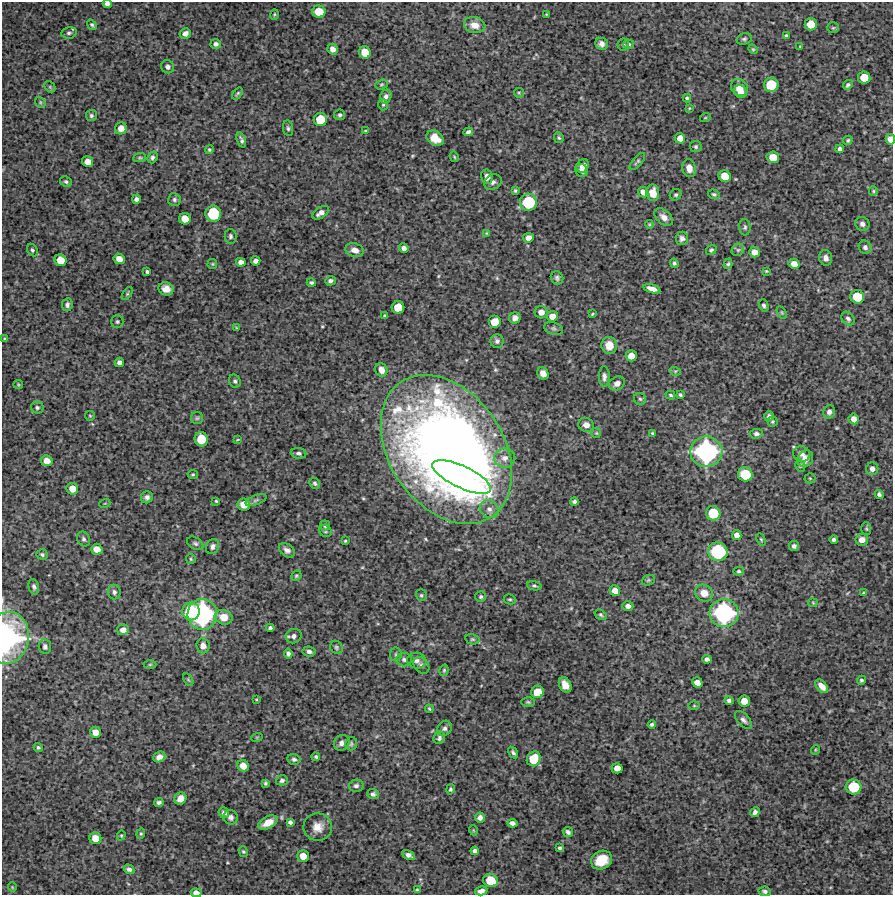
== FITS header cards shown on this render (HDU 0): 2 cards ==
NAXIS1  =                  891 /Length X axis
NAXIS2  =                  893 /Length Y axis

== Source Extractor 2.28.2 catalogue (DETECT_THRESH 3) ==
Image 891 x 893 px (HDU 0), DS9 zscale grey, 1 PNG px = 1 image px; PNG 895 x 897 px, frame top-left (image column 1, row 893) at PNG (2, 2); each listed source drawn as its Kron ellipse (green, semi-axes under 4 px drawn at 4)
Background 4120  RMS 220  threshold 656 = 3 sigma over >= 5 px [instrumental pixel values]
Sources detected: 292; all 292 listed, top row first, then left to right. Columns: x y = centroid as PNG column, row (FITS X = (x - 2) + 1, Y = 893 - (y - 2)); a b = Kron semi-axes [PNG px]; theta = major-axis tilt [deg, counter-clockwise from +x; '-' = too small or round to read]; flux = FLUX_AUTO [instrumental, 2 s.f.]
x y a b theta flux
107 4 4 4 - 5.0e+04
319 12 6 6 - 2.9e+05
274 14 5 3 - 1.6e+04
546 14 3 2 - 1.1e+04
811 24 6 6 - 2.3e+05
92 25 6 4 -53 2.6e+04
475 25 11 8 -11 1.4e+05
833 28 6 5 - 2.4e+04
69 33 8 5 9 3.7e+04
185 34 6 5 - 5.9e+04
786 36 4 3 - 1.9e+04
744 39 8 5 20 3.0e+04
216 44 5 5 - 5.1e+04
602 44 6 6 - 6.3e+04
623 44 6 6 - 2.9e+04
629 44 5 4 - 1.9e+04
800 47 4 2 - 1.1e+04
333 49 5 5 - 7.4e+04
753 49 5 4 - 1.7e+04
365 52 6 6 - 2.2e+05
168 67 7 6 - 5.4e+04
864 77 6 6 - 2.4e+05
381 84 6 5 - 2.1e+04
771 85 7 7 - 4.1e+05
848 85 5 4 - 3.2e+04
50 87 6 4 -47 2.4e+04
739 88 9 8 - 1.0e+05
740 92 7 6 - 1.1e+05
237 93 7 3 53 2.2e+04
519 93 5 4 - 1.9e+04
386 97 7 5 65 5.5e+04
687 98 4 3 - 2.7e+04
40 102 6 4 -48 2.1e+04
383 105 5 5 - 2.1e+04
689 108 4 3 - 1.2e+04
340 115 5 5 - 2.9e+04
91 116 5 5 - 3.2e+04
705 118 5 3 - 1.5e+04
320 119 7 6 - 3.2e+05
121 128 6 6 - 1.2e+05
288 128 8 5 -82 3.3e+04
365 131 4 3 - 1.5e+04
468 132 5 4 - 4.0e+04
435 138 9 7 -34 2.3e+05
559 138 5 5 - 2.4e+04
680 138 5 5 - 1.1e+05
890 139 5 4 - 1.1e+05
241 140 8 3 -71 3.7e+04
848 140 5 4 - 2.3e+04
696 147 6 5 - 2.9e+04
209 149 4 4 - 1.8e+04
840 149 4 4 - 4.5e+04
152 157 6 4 69 3.2e+04
454 157 5 4 - 1.7e+04
773 157 6 5 - 2.0e+05
140 158 6 4 6 2.1e+04
88 162 5 5 - 1.2e+05
637 162 10 4 49 3.1e+04
583 166 7 6 - 1.1e+05
689 168 9 6 -77 9.3e+04
581 170 6 6 - 5.2e+04
725 176 6 6 - 2.1e+05
487 177 7 6 - 7.5e+04
66 182 6 5 - 2.7e+04
493 182 9 7 25 5.6e+04
515 191 4 3 - 2.1e+04
873 191 5 4 - 1.9e+04
643 192 5 4 - 8.1e+04
653 193 8 6 -87 1.5e+05
714 194 6 4 -18 2.6e+04
676 195 6 5 - 2.7e+04
136 199 4 4 - 4.8e+04
174 200 6 6 - 3.5e+04
528 202 8 8 - 7.1e+05
321 213 9 5 35 8.3e+04
213 214 8 8 - 6.0e+05
664 217 11 7 -42 8.6e+04
185 219 6 5 - 1.6e+05
649 224 4 4 - 1.5e+04
862 224 7 6 - 5.4e+04
745 227 8 5 -88 3.2e+04
486 233 4 4 - 1.4e+04
230 236 7 6 - 3.3e+04
528 238 5 5 - 8.8e+04
682 238 6 6 - 5.5e+04
865 247 7 6 - 4.5e+04
404 248 5 4 - 6.1e+04
32 250 6 5 - 3.1e+04
355 250 9 6 -18 1.1e+05
711 250 6 5 - 2.7e+04
738 250 7 5 43 3.4e+04
754 252 5 5 - 1.2e+05
826 258 8 6 -72 6.6e+04
119 259 5 5 - 1.1e+05
60 260 6 5 - 2.2e+05
256 261 4 4 - 6.2e+04
241 262 5 4 - 7.2e+04
674 263 5 4 - 2.6e+04
212 264 5 5 - 1.7e+04
728 264 5 4 - 2.5e+04
794 264 5 5 - 1.0e+05
766 271 3 3 - 1.4e+04
147 272 3 3 - 2.8e+04
557 278 7 6 - 3.9e+04
330 281 5 4 - 4.8e+04
311 283 4 3 - 2.6e+04
166 289 7 6 - 1.2e+05
652 289 8 4 -16 9.3e+04
127 294 7 4 54 2.1e+04
857 297 7 6 - 3.3e+05
67 305 6 5 - 4.1e+04
764 305 6 4 -73 2.7e+04
398 307 6 6 - 2.7e+05
541 312 6 6 - 8.7e+04
782 313 7 4 -59 1.9e+04
592 314 3 2 - 1.6e+04
385 316 4 4 - 2.0e+04
552 316 5 5 - 1.3e+05
515 318 6 5 - 7.3e+04
848 319 7 5 -49 4.2e+04
117 322 6 6 - 2.7e+04
495 322 6 6 - 2.5e+05
237 328 4 3 - 1.5e+04
554 328 10 6 -19 3.8e+04
5 339 4 3 - 2.3e+04
497 341 7 6 - 4.3e+04
609 345 8 8 - 1.9e+05
631 356 5 5 - 1.4e+05
119 362 5 4 - 6.0e+04
381 370 7 6 - 9.1e+04
675 371 6 3 -16 2.0e+04
543 373 6 5 - 9.9e+04
604 376 10 5 89 5.8e+04
235 381 7 5 -61 3.3e+04
617 383 8 6 34 8.2e+04
18 384 5 4 - 1.6e+04
670 395 5 3 - 2.1e+04
680 395 4 3 - 2.1e+04
640 399 6 6 - 3.1e+04
37 408 6 6 - 3.2e+04
829 412 7 5 73 4.9e+04
90 416 5 4 - 1.7e+04
769 416 5 4 - 4.1e+04
197 418 6 6 - 2.9e+04
854 419 5 5 - 9.8e+04
772 421 5 5 - 2.0e+04
586 425 8 7 - 8.4e+04
596 433 5 5 - 1.9e+04
652 433 3 3 - 2.1e+04
756 434 6 5 - 4.1e+04
201 439 7 6 - 3.3e+05
237 440 4 2 - 1.1e+04
446 449 81 57 -56 1.9e+07
706 452 16 15 - 2.3e+06
299 453 8 5 -6 4.4e+04
801 454 8 7 - 6.7e+04
505 458 11 9 -1 1.0e+05
805 459 9 7 50 1.0e+05
47 461 5 5 - 1.1e+05
800 466 6 5 - 2.3e+04
872 469 6 6 - 6.6e+04
193 474 5 4 - 1.9e+04
745 474 7 7 - 4.4e+05
462 477 32 11 -25 1.5e+06
810 478 5 5 - 1.9e+04
315 483 6 5 - 2.7e+04
72 489 6 5 - 1.6e+05
879 494 5 4 - 3.7e+04
147 497 6 6 - 5.2e+04
256 500 11 4 21 3.7e+04
216 501 3 3 - 1.6e+04
574 501 4 3 - 3.3e+04
105 503 5 3 - 1.4e+04
244 504 6 6 - 1.7e+05
489 509 10 8 -34 8.7e+04
713 513 7 7 - 4.3e+05
325 525 5 5 - 3.7e+04
866 529 6 5 - 2.1e+04
325 531 6 5 - 2.8e+04
737 535 5 4 - 7.8e+04
83 539 8 6 -66 4.0e+04
761 539 6 4 -63 1.8e+04
834 539 4 4 - 3.9e+04
862 540 6 6 - 1.0e+05
345 541 3 3 - 1.5e+04
195 543 9 6 -32 3.6e+04
794 546 5 5 - 4.3e+04
212 547 8 6 62 5.1e+04
97 549 6 5 - 1.3e+05
287 550 9 6 -37 6.6e+04
718 552 9 9 - 1.0e+06
42 554 6 5 - 3.0e+04
191 559 5 4 - 2.0e+04
739 571 5 4 - 2.3e+04
296 576 5 5 - 2.1e+04
648 580 7 5 21 2.3e+04
534 586 7 4 -12 2.8e+04
34 587 8 5 -75 3.8e+04
615 591 5 5 - 1.2e+05
114 592 7 6 - 4.2e+04
704 593 9 8 - 1.6e+05
863 593 4 3 - 1.7e+04
421 595 6 5 - 2.5e+04
481 597 5 5 - 2.8e+04
510 599 6 5 - 2.3e+04
813 603 5 4 - 1.6e+04
628 606 5 5 - 5.9e+04
191 611 9 8 - 6.9e+05
724 613 14 14 - 1.9e+06
202 614 15 14 - 2.4e+06
601 615 6 5 - 2.4e+04
224 617 9 7 -15 2.0e+05
270 628 4 4 - 3.3e+04
123 630 6 5 - 8.2e+04
294 636 8 7 - 5.7e+04
7 638 26 22 80 2.3e+06
472 639 7 5 -13 2.7e+04
203 646 7 6 - 1.0e+05
45 647 7 6 - 3.8e+04
336 647 7 6 - 2.9e+04
309 651 6 5 - 4.3e+04
288 653 5 4 - 4.5e+04
396 654 7 6 - 2.7e+04
404 659 8 7 - 4.4e+04
707 659 4 4 - 4.9e+04
417 661 10 8 -8 6.6e+04
150 664 6 4 1 2.0e+04
421 665 9 7 -52 4.9e+04
444 670 6 4 75 1.9e+04
188 679 7 4 -59 1.8e+04
861 680 4 4 - 2.6e+04
697 682 5 5 - 1.3e+05
565 685 8 6 -63 1.4e+05
822 686 8 5 -50 1.2e+05
537 692 6 6 - 2.4e+05
256 699 4 2 - 1.1e+04
729 701 4 4 - 3.4e+04
744 701 5 5 - 1.6e+05
528 702 7 4 -1 2.4e+04
694 706 5 3 - 1.4e+04
429 709 4 2 - 2.0e+04
743 720 11 6 -48 5.2e+04
652 724 4 3 - 2.9e+04
445 728 8 7 - 4.7e+04
95 732 5 5 - 1.3e+05
257 737 6 3 18 1.4e+04
439 738 6 5 - 3.5e+04
342 743 8 7 - 7.7e+04
351 744 6 6 - 2.8e+04
38 747 4 4 - 2.4e+04
815 750 5 3 - 1.3e+04
513 752 6 4 -57 3.5e+04
159 757 6 5 - 7.3e+04
316 757 4 3 - 2.3e+04
294 759 6 5 - 3.8e+04
534 759 7 6 - 3.8e+05
243 766 6 5 - 1.3e+05
617 768 5 5 - 1.3e+05
282 780 6 5 - 3.5e+04
265 783 4 3 - 2.4e+04
356 786 7 6 - 3.8e+04
853 787 8 7 - 4.8e+05
450 789 5 4 - 2.1e+04
373 794 6 5 - 4.1e+04
180 798 6 5 - 1.1e+05
159 803 4 4 - 3.6e+04
755 812 5 4 - 5.8e+04
224 813 5 5 - 4.4e+04
231 817 7 7 - 5.9e+04
480 818 5 5 - 6.4e+04
290 822 4 4 - 3.8e+04
268 823 10 6 27 1.8e+05
512 823 5 4 - 4.6e+04
318 827 14 13 - 1.7e+05
473 830 5 3 - 1.3e+04
568 832 6 4 -45 3.8e+04
141 834 5 4 - 2.0e+04
121 835 5 4 - 1.6e+04
95 838 6 5 - 1.7e+05
560 848 4 3 - 2.7e+04
243 851 5 4 - 2.3e+04
475 851 4 4 - 4.0e+04
409 855 7 4 -28 5.5e+04
303 856 5 5 - 1.6e+05
601 860 11 9 28 3.1e+05
129 869 5 4 - 4.4e+04
490 880 7 6 - 3.3e+05
12 887 5 3 - 1.2e+04
417 890 3 3 - 1.9e+04
481 891 6 4 14 5.8e+04
765 891 6 4 -8 4.2e+04
196 893 5 4 - 9.8e+04
At the frame edge (FLAGS 8, measured only in part): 4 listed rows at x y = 107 4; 890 139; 7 638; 196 893